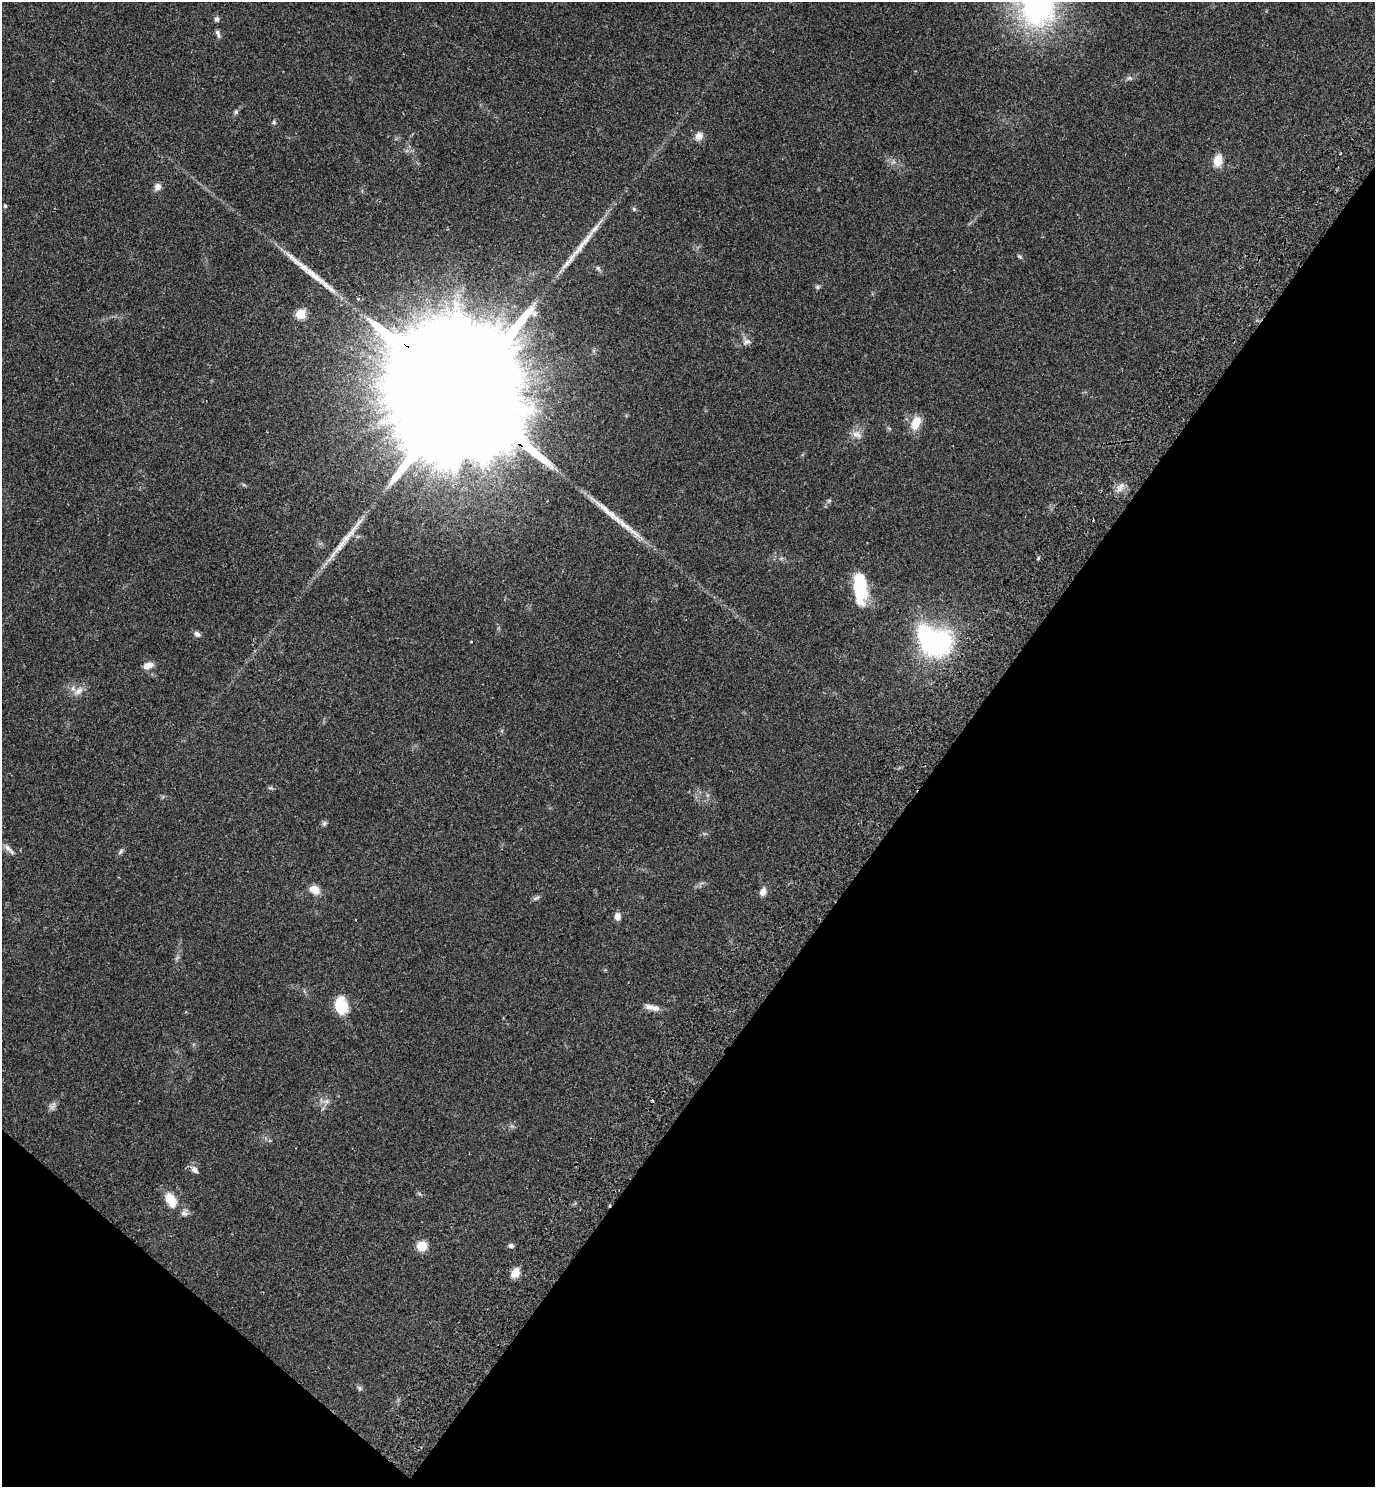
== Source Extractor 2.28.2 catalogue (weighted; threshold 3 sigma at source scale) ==
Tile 15 of 4 x 4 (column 3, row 4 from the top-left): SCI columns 2952-4324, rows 43-1527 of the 6042 x 6022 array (HDU 1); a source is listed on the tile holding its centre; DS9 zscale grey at full resolution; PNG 1377 x 1489 px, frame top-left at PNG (2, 2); no overlay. Shown black and unused: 35% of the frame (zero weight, under 2 of 3 exposures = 3% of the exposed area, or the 3 px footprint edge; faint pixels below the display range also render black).
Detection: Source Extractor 2.28.2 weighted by HDU 2 'WHT'; one run over the whole footprint, this tile lists its part. Background 0.0878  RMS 0.008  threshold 0.036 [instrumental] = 3 sigma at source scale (4.5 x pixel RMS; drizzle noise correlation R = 1.50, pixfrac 1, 0.05/0.05 arcsec/px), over >= 5 px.
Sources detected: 56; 1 inside a brighter object's white glare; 2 cosmic-ray / hot-pixel residue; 3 long thin detections or spike segments (spike, bleed or trail) — not listed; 1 inside a brighter listed object's ellipse — not listed separately; the other 49 listed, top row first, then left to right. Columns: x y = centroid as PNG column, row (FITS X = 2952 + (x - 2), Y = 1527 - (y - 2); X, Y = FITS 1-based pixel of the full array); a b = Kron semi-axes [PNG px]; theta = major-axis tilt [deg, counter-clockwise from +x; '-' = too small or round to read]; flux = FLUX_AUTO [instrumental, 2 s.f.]
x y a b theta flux
1037 5 39 29 85 220
216 19 6 5 - 2.4
218 33 11 5 -71 2.3
1130 78 8 4 -1 1.7
236 112 7 5 69 1.5
274 122 6 6 - 1.5
699 136 11 9 44 4.9
1340 153 3 2 - 1.1
1218 160 13 9 81 10
157 187 9 8 - 4.2
5 206 5 4 - 1.1
634 209 6 4 -46 1.1
582 244 56 7 51 19
1019 256 8 4 -44 1.2
598 268 7 5 -62 1.7
817 287 7 5 15 1.5
358 298 3 3 - 2
300 314 6 5 - 33
747 342 10 7 19 3.1
462 394 104 26 -41 96000
916 423 18 10 70 12
857 434 15 10 -22 5.6
1120 489 10 6 65 3.8
829 500 6 4 1 1.1
1038 558 5 4 - 0.92
860 588 29 11 -86 46
197 634 8 6 -27 2.8
471 642 3 3 - 1.1
939 644 27 20 55 100
148 665 12 7 17 6.4
78 691 15 8 37 5.9
270 788 8 4 1 1.3
324 823 7 7 - 1.6
9 849 20 5 -46 3.9
120 851 9 5 50 1.8
315 890 11 8 -33 8.8
763 892 10 7 67 4.8
536 898 11 4 26 1.8
617 916 9 7 -87 4.2
341 1006 18 12 -78 22
655 1008 14 8 -12 5
53 1106 13 6 52 2.9
194 1170 10 7 -46 3.8
170 1199 14 9 -62 16
184 1213 10 9 - 3.2
511 1245 6 6 - 2.1
422 1246 6 5 - 38
515 1273 11 8 60 7.6
360 1388 6 4 72 1.3
Overlapping masked pixels (flux is a lower limit): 1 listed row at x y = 462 394
Isophote crosses this tile's border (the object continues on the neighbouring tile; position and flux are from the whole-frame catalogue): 1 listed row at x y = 1037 5